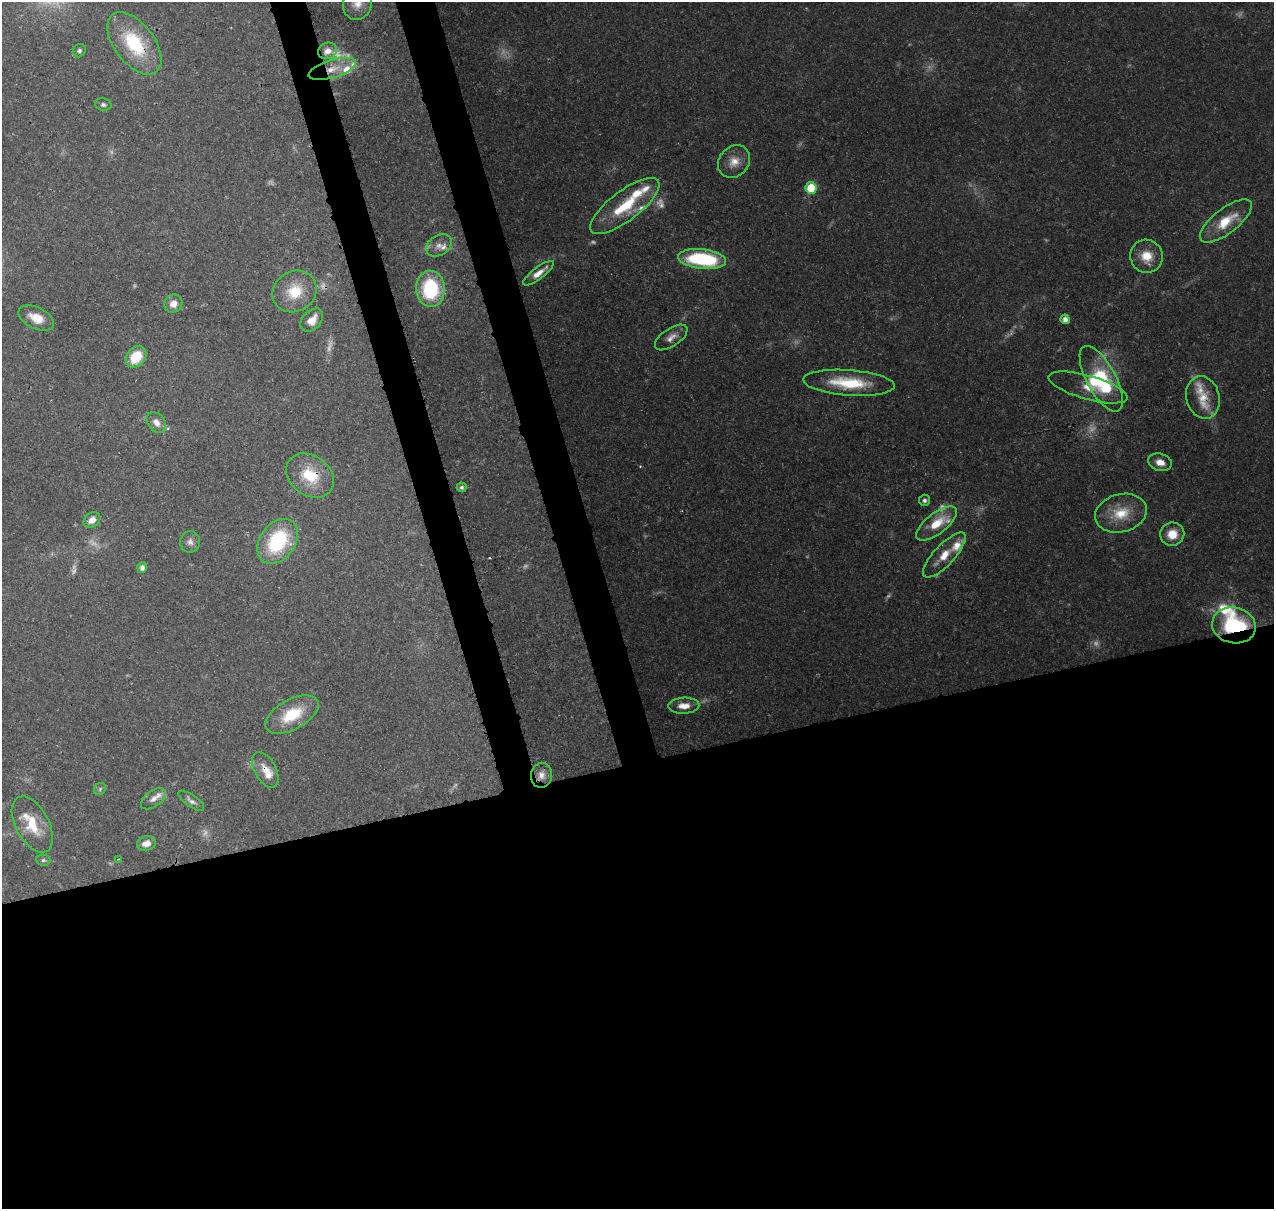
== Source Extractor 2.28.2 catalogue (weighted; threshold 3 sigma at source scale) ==
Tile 15 of 4 x 4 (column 3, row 4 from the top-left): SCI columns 2664-3935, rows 133-1339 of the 5324 x 5041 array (HDU 1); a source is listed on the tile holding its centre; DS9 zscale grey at full resolution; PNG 1276 x 1211 px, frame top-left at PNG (2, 2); each listed source drawn as its Kron ellipse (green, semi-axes under 4 px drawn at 4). Shown black and unused: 41% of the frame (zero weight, under 3 of 4 exposures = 8% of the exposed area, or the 3 px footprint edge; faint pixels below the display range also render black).
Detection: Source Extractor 2.28.2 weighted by HDU 2 'WHT'; one run over the whole footprint, this tile lists its part. Background 0.0657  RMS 0.0032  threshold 0.0144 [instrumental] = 3 sigma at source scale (4.5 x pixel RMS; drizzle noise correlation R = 1.50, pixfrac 1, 0.0396/0.0396 arcsec/px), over >= 5 px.
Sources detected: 82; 19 too faint to see at this stretch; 1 inside a brighter object's white glare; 1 cosmic-ray / hot-pixel residue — neither listed nor drawn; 10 inside a brighter listed object's ellipse — not listed separately; the other 51 listed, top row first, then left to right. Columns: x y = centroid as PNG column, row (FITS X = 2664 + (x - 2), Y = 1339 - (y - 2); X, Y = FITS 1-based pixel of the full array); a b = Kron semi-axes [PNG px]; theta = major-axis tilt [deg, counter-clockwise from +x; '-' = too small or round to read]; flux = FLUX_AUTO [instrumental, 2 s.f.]
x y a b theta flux
357 4 16 14 75 4.2
134 43 36 20 -53 22
79 51 7 6 - 0.83
328 51 10 8 20 2.9
332 69 24 9 17 5.5
103 105 8 6 -12 0.85
734 162 18 15 48 4.6
811 188 6 5 - 16
625 206 42 15 37 17
1226 221 31 12 38 9.7
439 245 14 10 35 2.6
1147 256 17 16 - 6.7
702 259 24 9 -6 34
538 273 18 6 37 3.6
430 289 18 14 -88 26
295 291 23 20 33 10
173 304 9 8 - 3
36 318 19 10 -26 4.9
1065 319 5 4 - 2.5
312 320 13 9 48 4.1
671 337 19 9 34 2.8
136 357 12 9 48 9.6
1101 379 36 14 -62 24
849 383 46 12 -4 16
1088 387 41 12 -16 6.7
1203 397 21 16 -75 7.4
156 422 11 8 -49 2.7
1160 462 12 8 -16 3
310 476 26 19 -36 13
462 487 5 4 - 0.68
924 500 5 5 - 0.89
1121 513 26 19 15 9.7
92 520 9 7 37 2.6
936 523 24 10 38 8.8
1172 534 12 11 - 5.3
278 541 25 17 54 28
190 542 11 10 - 1.7
944 555 29 10 47 6.6
142 567 5 5 - 1.8
1234 625 22 18 -11 34
684 706 15 8 2 3.4
292 715 29 15 28 13
265 770 19 10 -62 4.1
541 775 12 10 80 2.7
100 789 6 5 - 0.65
153 799 14 8 36 2
191 801 15 6 -35 1.4
32 825 30 16 -62 10
146 843 9 7 17 2.9
118 859 3 2 - 0.23
43 860 7 5 -11 0.73
Overlapping masked pixels (flux is a lower limit): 7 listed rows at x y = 134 43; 332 69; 1203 397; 310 476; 1234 625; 265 770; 541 775
Isophote crosses this tile's border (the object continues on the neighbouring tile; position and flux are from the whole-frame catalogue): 1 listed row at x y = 357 4